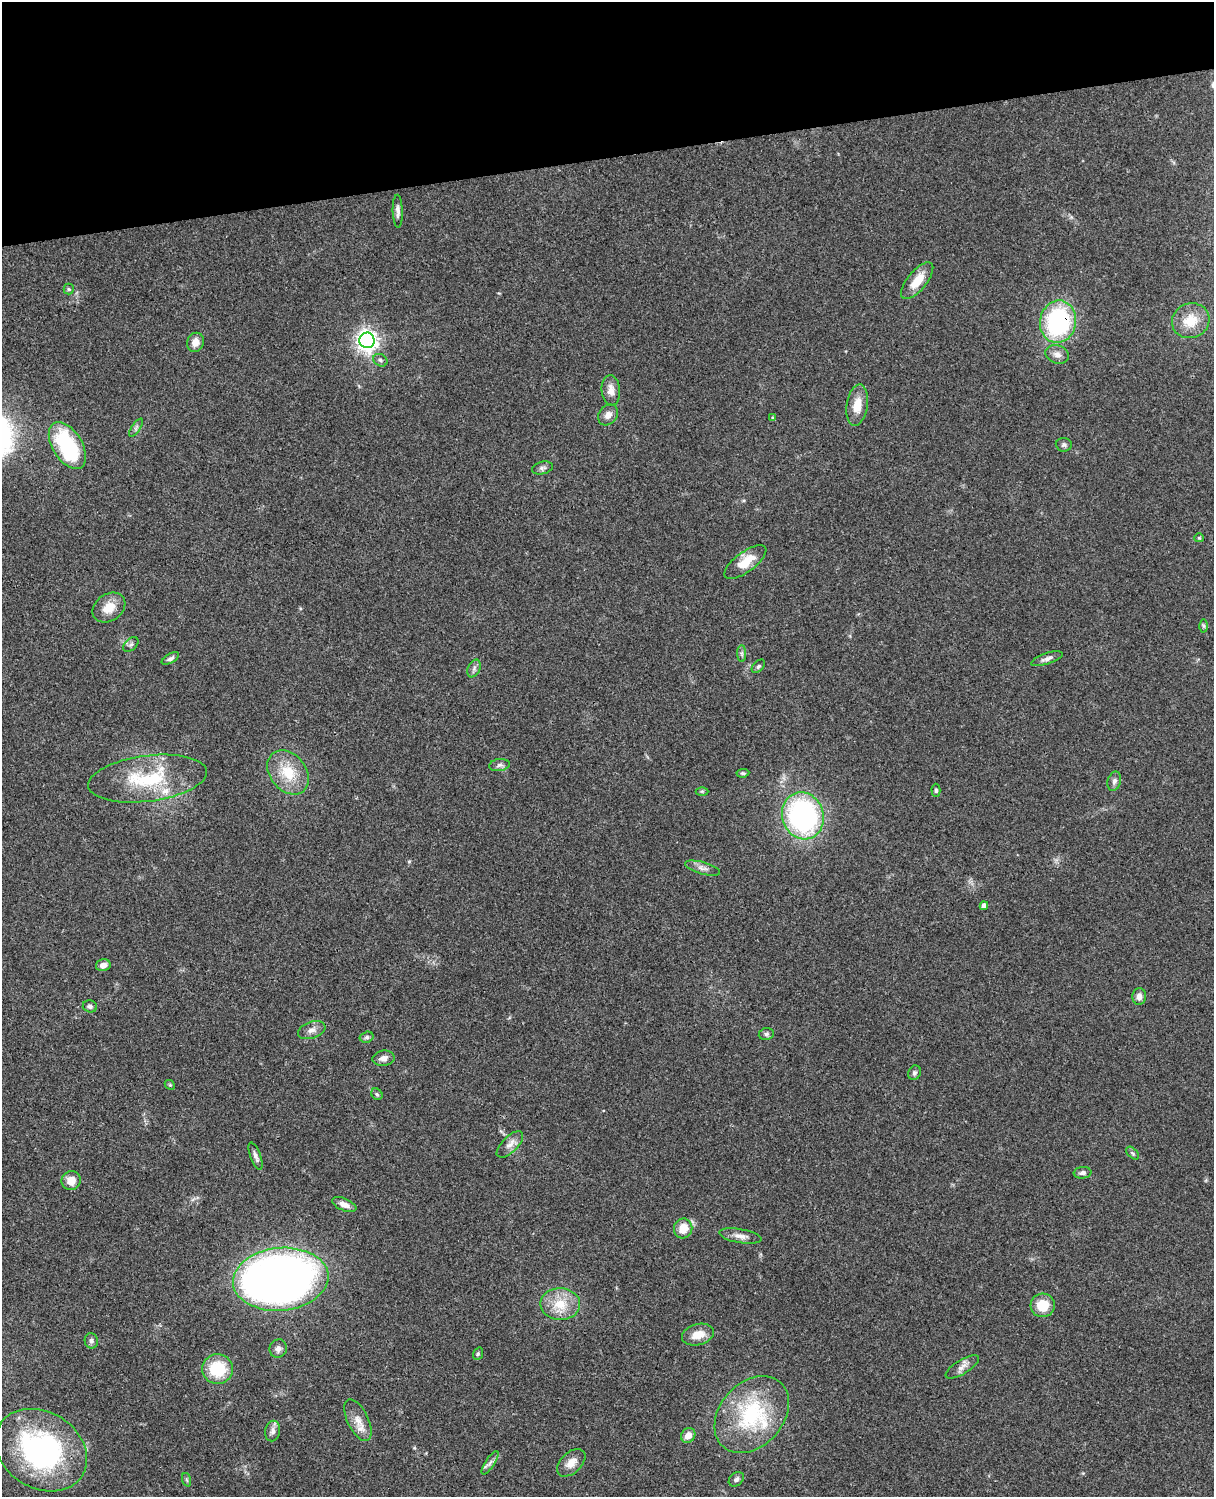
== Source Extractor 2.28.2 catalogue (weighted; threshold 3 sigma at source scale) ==
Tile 3 of 4 x 3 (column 3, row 1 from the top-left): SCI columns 2545-3756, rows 3268-4762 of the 5086 x 4926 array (HDU 1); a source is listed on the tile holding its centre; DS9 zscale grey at full resolution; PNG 1216 x 1499 px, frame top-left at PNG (2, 2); each listed source drawn as its Kron ellipse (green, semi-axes under 4 px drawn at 4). Shown black and unused: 10% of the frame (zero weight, under 3 of 4 exposures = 6% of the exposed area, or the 3 px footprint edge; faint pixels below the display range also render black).
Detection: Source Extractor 2.28.2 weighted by HDU 2 'WHT'; one run over the whole footprint, this tile lists its part. Background 0.0863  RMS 0.0061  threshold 0.0276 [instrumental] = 3 sigma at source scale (4.5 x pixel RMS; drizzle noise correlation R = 1.50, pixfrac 1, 0.05/0.05 arcsec/px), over >= 5 px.
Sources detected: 76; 1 inside a brighter object's white glare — neither listed nor drawn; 2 inside a brighter listed object's ellipse — not listed separately; the other 73 listed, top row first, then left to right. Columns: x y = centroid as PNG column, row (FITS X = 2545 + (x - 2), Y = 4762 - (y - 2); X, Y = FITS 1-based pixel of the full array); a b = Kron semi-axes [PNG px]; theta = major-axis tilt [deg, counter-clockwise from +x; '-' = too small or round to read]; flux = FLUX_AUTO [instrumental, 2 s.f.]
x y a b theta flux
398 211 16 5 -88 2.6
917 281 22 9 51 11
69 289 5 5 - 0.83
1191 321 19 17 21 14
1058 322 21 18 79 86
367 340 8 7 - 370
195 342 9 8 - 5.6
1057 354 12 9 -19 3.6
380 360 7 6 - 1.4
611 390 15 9 -85 5.1
857 405 21 10 81 9.6
608 415 11 9 50 3.6
773 418 4 4 - 0.8
136 428 10 4 57 1.5
1064 445 8 7 - 1.6
67 446 26 15 -58 49
542 468 11 6 14 1.8
1199 538 5 4 - 0.67
745 562 25 10 36 13
109 608 18 13 35 9.8
1204 626 6 4 -89 0.86
131 644 9 5 40 1.5
742 653 8 4 -90 1.4
170 658 9 4 30 1.7
1047 659 16 5 19 2.6
758 666 8 5 45 1.3
474 668 9 6 64 1.9
499 765 10 6 7 2.1
288 772 24 18 -51 18
743 773 6 4 7 0.97
147 779 60 23 7 44
1114 781 10 6 74 2.1
936 790 6 4 -88 1
702 791 6 4 0 0.77
803 816 24 20 -72 130
703 868 18 6 -16 3.2
984 906 4 4 - 3.3
103 965 7 6 - 3.9
1139 996 8 7 - 3.1
90 1006 7 6 - 1.7
312 1030 14 8 18 3.9
766 1034 7 6 - 1.6
367 1037 7 5 15 1.4
383 1058 11 7 7 3
914 1073 7 6 - 1.4
170 1085 6 4 -43 0.82
377 1094 6 5 - 1
510 1144 17 7 45 4.3
1133 1153 7 4 -46 1.1
255 1156 14 5 -68 2.6
1083 1173 9 5 6 1.9
71 1181 10 9 - 6.7
344 1205 13 6 -23 4.1
683 1228 10 9 - 9.4
740 1236 21 7 -10 4.2
281 1279 48 31 6 470
560 1304 20 16 -3 15
1043 1305 12 11 - 14
698 1335 16 10 16 8
91 1341 7 6 - 1.7
278 1349 9 8 - 2.8
478 1354 6 4 69 0.89
962 1367 19 7 32 3.8
218 1369 15 15 - 25
752 1414 43 32 49 57
358 1420 23 10 -64 7.3
273 1431 10 7 80 2.9
688 1435 8 6 53 5
41 1450 48 38 -32 120
490 1463 13 4 57 2.4
571 1463 17 10 45 5.9
736 1479 8 6 41 1.6
187 1480 7 4 -71 0.92
Overlapping masked pixels (flux is a lower limit): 1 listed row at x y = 1058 322